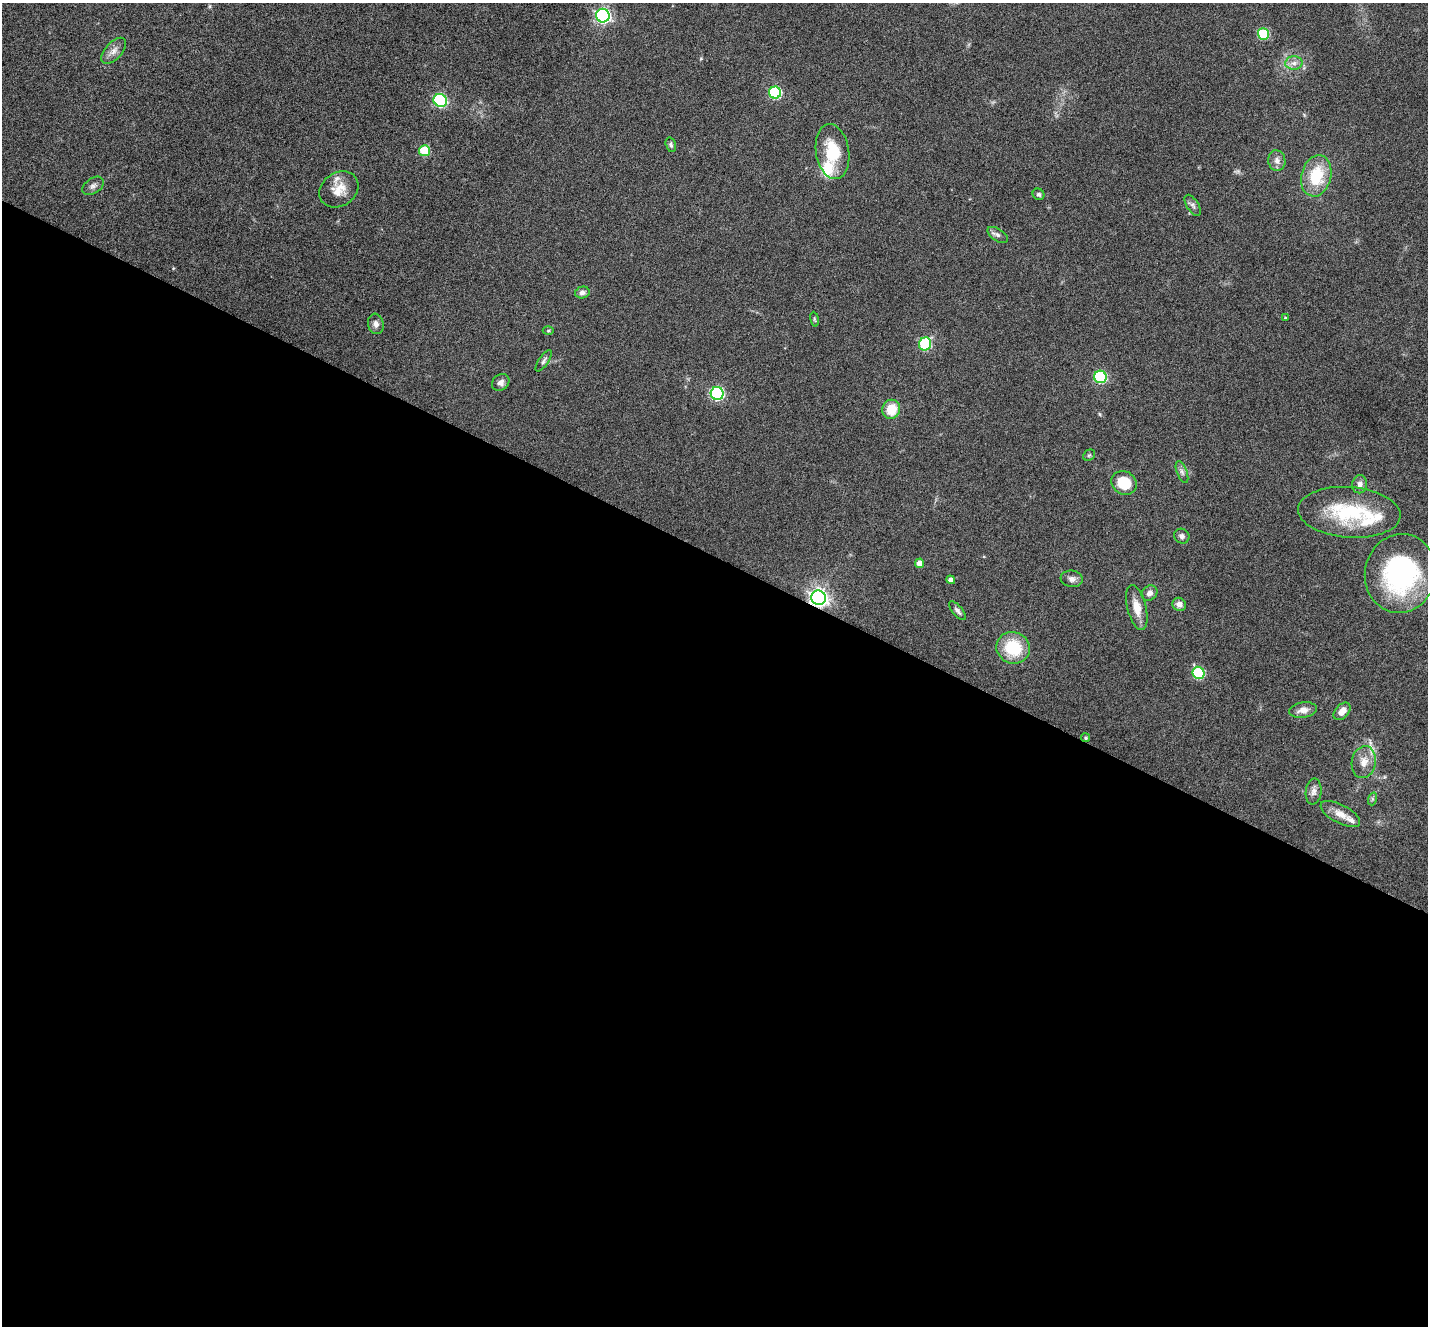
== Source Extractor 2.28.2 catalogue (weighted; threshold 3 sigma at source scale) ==
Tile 14 of 4 x 4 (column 2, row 4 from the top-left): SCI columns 1509-2934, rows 288-1611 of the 5796 x 5871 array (HDU 1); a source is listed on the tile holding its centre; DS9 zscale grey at full resolution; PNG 1430 x 1328 px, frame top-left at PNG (2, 3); each listed source drawn as its Kron ellipse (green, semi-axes under 4 px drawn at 4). Shown black and unused: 58% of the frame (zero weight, under 5 of 9 exposures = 5% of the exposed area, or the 3 px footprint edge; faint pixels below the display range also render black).
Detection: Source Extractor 2.28.2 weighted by HDU 2 'WHT'; one run over the whole footprint, this tile lists its part. Background 0.0535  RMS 0.0043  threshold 0.0177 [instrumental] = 3 sigma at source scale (4.09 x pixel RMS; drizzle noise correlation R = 1.36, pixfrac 0.8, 0.05/0.05 arcsec/px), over >= 5 px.
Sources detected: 58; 7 inside a brighter listed object's ellipse — not listed separately; the other 51 listed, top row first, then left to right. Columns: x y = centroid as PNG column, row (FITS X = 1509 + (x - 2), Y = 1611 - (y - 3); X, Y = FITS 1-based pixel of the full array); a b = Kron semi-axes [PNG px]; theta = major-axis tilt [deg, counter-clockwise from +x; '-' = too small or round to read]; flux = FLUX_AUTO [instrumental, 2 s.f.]
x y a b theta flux
603 16 7 6 - 92
1263 34 6 5 - 22
114 51 16 8 48 2.7
1294 63 8 7 - 1.9
775 93 6 6 - 38
440 100 7 6 - 54
671 145 7 5 -74 0.87
424 151 5 5 - 16
832 152 28 16 -81 15
1277 161 10 8 -82 2.2
1316 176 21 15 76 17
93 186 12 7 35 1.6
339 189 21 16 35 6.5
1039 194 6 5 - 0.93
1193 205 12 6 -57 1.4
998 235 11 6 -34 1.4
582 292 7 6 - 1.3
1285 318 4 4 - 0.38
815 319 7 3 -81 0.52
376 324 10 7 -82 1.7
548 331 5 3 - 0.43
925 344 6 6 - 30
544 361 12 5 55 1.2
1100 377 6 6 - 39
501 382 9 7 40 1.9
717 393 6 6 - 52
891 409 9 9 - 8.6
1089 455 6 5 - 0.63
1182 472 11 5 -69 1.4
1124 483 13 11 -28 11
1360 484 9 7 80 1.9
1349 512 51 25 -4 31
1182 536 8 7 - 1.2
919 563 5 4 - 2.9
1401 573 40 35 79 61
1072 579 11 8 -8 2
951 580 4 4 - 1.5
1149 593 8 7 - 2.1
819 598 7 7 - 200
1179 604 7 6 - 2.5
1137 607 23 9 -76 5.9
957 611 11 5 -50 1.4
1013 648 17 15 -24 17
1198 673 6 5 - 28
1303 710 14 7 9 3.2
1342 711 10 6 48 3.6
1086 738 4 4 - 0.7
1364 762 16 12 79 4.7
1314 791 13 8 83 2.1
1372 799 6 4 73 0.71
1340 814 22 9 -28 4.4
Overlapping masked pixels (flux is a lower limit): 1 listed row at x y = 819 598